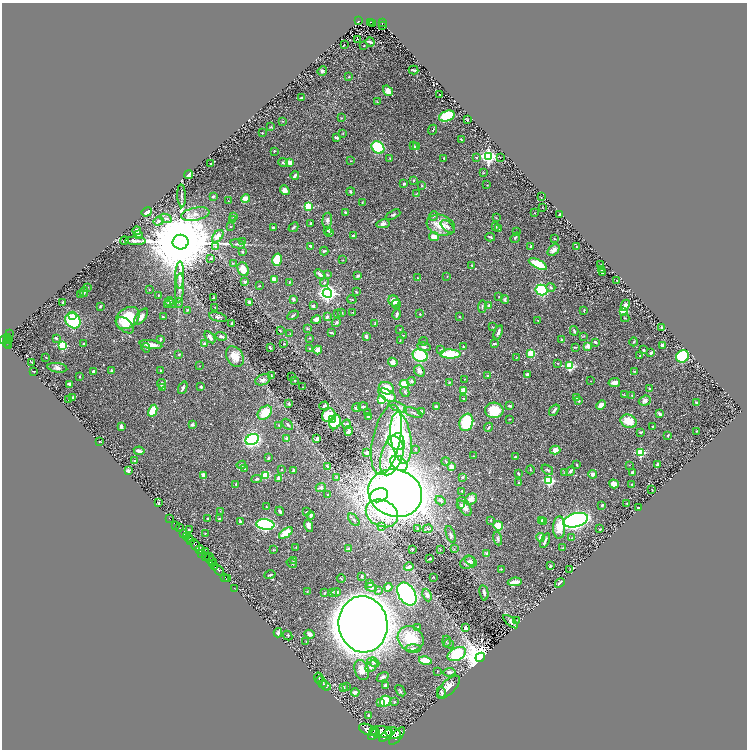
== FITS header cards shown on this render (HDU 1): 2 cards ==
NAXIS1  =                 1489
NAXIS2  =                 1495

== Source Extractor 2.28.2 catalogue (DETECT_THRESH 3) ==
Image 1489 x 1495 px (HDU 1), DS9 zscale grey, zoomed out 1/2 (1 PNG px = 2 x 2 image px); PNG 749 x 752 px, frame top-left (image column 1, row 1494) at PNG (2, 3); each listed source drawn as its Kron ellipse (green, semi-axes under 4 px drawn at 4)
Background 0.529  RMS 0.017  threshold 0.0516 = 3 sigma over >= 5 px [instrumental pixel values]
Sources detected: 577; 44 cannot appear on this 1/2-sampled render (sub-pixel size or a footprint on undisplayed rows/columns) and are neither listed nor drawn; of the other 533, the 500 brightest by FLUX_AUTO listed and drawn (33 fainter detections omitted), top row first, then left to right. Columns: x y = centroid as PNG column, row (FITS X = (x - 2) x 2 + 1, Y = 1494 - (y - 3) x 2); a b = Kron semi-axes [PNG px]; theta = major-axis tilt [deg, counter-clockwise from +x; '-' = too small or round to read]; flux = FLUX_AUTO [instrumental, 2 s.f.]
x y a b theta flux
359 21 4 3 - 72
371 22 2 2 - 47
372 23 2 1 - 19
382 23 2 2 - 64
382 25 2 1 - 16
358 39 3 1 - 1.7
370 42 5 2 - 9.2
344 44 2 1 - 1.8
364 46 2 1 - 2.3
414 70 5 2 - 2.9
322 71 5 4 - 7.1
349 77 3 2 - 1.3
388 91 6 4 -56 27
439 94 2 1 - 1.2
301 98 3 2 - 4.2
377 102 3 3 - 1.8
447 116 8 5 21 200
341 118 3 2 - 1.7
467 120 3 2 - 1.9
283 121 4 2 - 1.8
270 127 4 2 - 2.2
433 130 5 2 - 3.1
262 133 2 2 - 3.4
343 133 2 2 - 1.7
337 138 4 2 - 5.8
461 139 2 2 - 2.2
413 146 4 2 - 4.7
378 147 7 5 -39 210
416 147 4 3 - 6.8
274 151 3 2 - 2
488 156 4 4 - 940
476 157 2 2 - 3.3
500 157 2 1 - 1.7
390 158 3 2 - 1.4
444 158 2 2 - 2.8
350 161 3 2 - 1.3
290 162 4 3 - 30
283 163 5 3 - 5.2
211 164 3 2 - 6.1
483 173 3 2 - 2.2
189 175 4 3 - 11
295 175 4 2 - 11
414 180 4 3 - 4
404 184 3 3 - 3.2
487 185 2 2 - 1.3
422 186 3 2 - 2.5
285 190 5 4 - 23
350 192 4 3 - 4.1
416 194 4 2 - 2.5
182 196 11 3 -88 8.5
213 196 3 3 - 3.9
541 197 2 2 - 1.6
246 199 4 3 - 32
228 201 2 2 - 1.3
362 203 3 2 - 1.5
308 206 3 3 - 150
543 208 2 1 - 1.5
147 212 5 3 - 19
345 212 3 3 - 4.2
535 213 2 1 - 1.1
195 214 14 6 11 25
560 214 2 1 - 2.5
393 215 8 3 26 5.1
233 216 4 3 - 3.1
433 216 5 4 - 4.2
166 218 6 4 -26 9.9
496 218 3 2 - 1.5
232 219 2 2 - 1.2
327 220 7 5 83 9.7
158 221 5 3 - 6.9
311 223 3 2 - 4.4
383 224 7 4 11 13
441 225 14 10 -19 58
496 226 4 2 - 3.2
230 227 3 2 - 1.8
293 227 5 2 - 4.3
448 227 8 4 -42 8.5
273 228 3 2 - 7.4
499 229 3 2 - 1.8
328 230 3 3 - 3.6
137 231 4 3 - 14
517 231 2 2 - 1.2
330 232 4 3 - 14
139 234 4 2 - 2.4
218 236 7 4 50 28
354 236 3 2 - 11
434 237 5 4 - 31
490 237 5 2 - 4.1
515 238 5 3 - 3.8
554 239 3 2 - 2.1
125 240 4 2 - 2.9
135 241 10 3 -1 12
181 242 8 7 - 67000
242 242 3 3 - 2
238 244 7 3 -14 5.2
215 246 4 3 - 4
311 246 4 2 - 6.5
531 246 3 2 - 2.9
576 247 3 2 - 2.3
554 250 7 4 45 17
324 251 4 3 - 3.7
242 252 3 2 - 3.5
210 258 3 2 - 2.8
277 260 6 4 75 96
343 260 2 2 - 1.4
233 263 3 2 - 1.7
538 264 10 4 -27 91
472 265 3 2 - 1.7
601 265 2 1 - 1.5
243 269 7 5 -67 44
602 270 2 1 - 1.7
602 273 2 2 - 2.4
320 274 6 3 -41 16
327 274 3 3 - 2.5
180 275 14 4 89 25
358 276 3 2 - 6.4
447 276 2 2 - 1.7
417 278 2 2 - 1.8
274 279 3 3 - 24
617 281 2 2 - 3.5
245 282 4 3 - 7.7
289 283 3 2 - 2.3
324 283 4 3 - 5.6
259 286 2 2 - 2
551 287 5 3 - 4.4
87 288 3 2 - 1.3
179 288 14 4 86 17
149 290 2 2 - 1.7
541 290 6 5 - 260
84 292 5 3 - 7
356 292 3 2 - 2.5
327 293 4 4 - 1100
80 295 2 2 - 10
158 295 2 2 - 1.9
213 297 2 2 - 3.2
499 297 2 2 - 1.4
294 299 2 2 - 11
352 300 5 1 - 1.8
505 300 4 2 - 4.9
394 301 6 5 - 27
63 302 3 2 - 6.9
169 302 4 3 - 4.9
250 302 3 3 - 7.1
171 303 6 2 -25 5.8
179 303 5 2 - 3.9
167 304 3 2 - 6.4
396 304 4 4 - 8.9
489 305 2 2 - 8.2
625 305 6 3 64 15
100 306 3 2 - 3.9
313 306 4 3 - 5.2
482 306 6 2 88 3.5
215 308 2 1 - 1.4
187 310 3 2 - 2.1
584 310 3 2 - 3.1
624 311 3 3 - 93
342 312 3 2 - 2
353 312 3 2 - 1.9
337 313 3 2 - 2.7
397 314 5 3 - 12
420 314 3 2 - 2.1
73 315 3 3 - 13
293 315 6 2 29 3.4
141 317 9 5 52 19
163 317 3 2 - 3.1
218 317 9 4 -13 7.6
327 317 3 3 - 6.1
459 317 2 2 - 2.5
127 318 13 9 39 130
625 318 4 2 - 2
316 320 5 4 - 14
538 320 2 2 - 1.5
73 321 8 7 - 180
232 323 3 2 - 4.7
336 323 5 3 - 3.8
375 324 4 2 - 4.3
125 325 10 6 -40 21
493 327 3 1 - 1.3
662 327 3 2 - 2.3
307 329 4 3 - 3.1
400 329 3 2 - 2
280 331 2 2 - 1.5
574 331 5 3 - 5.6
498 332 7 3 70 10
332 333 4 2 - 4.7
9 334 2 1 - 20
290 334 2 1 - 1.2
403 335 4 2 - 2.2
221 336 6 3 -16 10
366 336 4 2 - 6
584 336 3 2 - 2.1
8 337 4 2 - 180
210 337 7 3 -53 14
56 338 3 2 - 7.7
310 338 3 2 - 1.8
8 339 2 1 - 66
160 339 4 3 - 4.4
4 340 6 3 13 430
400 340 3 2 - 1.4
562 340 2 2 - 8.4
424 341 4 2 - 2.3
595 342 3 2 - 3.7
634 342 4 3 - 4
7 343 4 1 - 150
84 343 3 2 - 2.7
204 344 4 3 - 4
284 344 2 2 - 1.9
494 344 4 2 - 4.8
62 345 3 3 - 210
151 345 11 3 -8 33
663 345 4 3 - 13
8 346 3 2 - 120
588 346 2 2 - 53
270 347 3 2 - 6.8
424 347 7 4 -8 10
463 347 3 3 - 1.8
575 347 4 2 - 2.9
146 348 5 3 - 4.4
310 349 3 2 - 3.1
441 349 4 3 - 2.9
318 350 4 3 - 22
643 350 3 3 - 4.3
531 353 4 4 - 49
651 353 3 3 - 8.3
179 354 2 2 - 2.5
450 354 10 4 -1 150
420 355 8 6 -26 150
640 356 2 2 - 2.9
683 356 6 6 - 330
46 357 2 1 - 2.2
235 357 11 8 -57 52
516 358 2 2 - 1.4
32 362 2 2 - 1.7
393 362 5 4 - 14
558 363 3 2 - 1.7
200 366 2 2 - 1.2
570 366 3 3 - 250
57 368 10 4 -8 11
161 370 3 2 - 3.4
34 371 2 1 - 1.2
112 371 4 3 - 5.3
419 371 6 5 - 9
635 371 4 2 - 2.1
94 372 3 3 - 11
527 375 3 3 - 11
79 376 3 2 - 1.7
271 376 2 2 - 1.4
487 376 4 2 - 3.8
291 377 2 1 - 1.9
464 379 2 2 - 1.2
263 380 8 5 23 11
295 381 2 2 - 4.4
411 381 4 3 - 7.6
590 381 2 2 - 1.3
614 382 6 3 8 24
449 383 4 3 - 2.8
70 384 3 3 - 14
161 384 5 3 - 8.4
404 384 4 3 - 110
201 387 3 2 - 3.8
303 387 2 1 - 1.3
163 388 3 2 - 1.7
183 388 6 3 68 7.3
386 388 8 6 -21 47
649 388 3 3 - 4.1
464 390 3 2 - 83
405 392 5 3 - 6.3
387 395 10 5 -31 78
624 395 3 2 - 1.7
632 395 3 2 - 2.1
73 397 3 2 - 5.6
463 398 4 2 - 1.8
576 398 4 2 - 2.5
69 400 3 2 - 3.9
382 400 3 3 - 200
578 401 3 3 - 5.9
645 401 6 5 - 13
696 403 3 2 - 5.1
289 404 3 2 - 3.8
601 405 5 3 - 26
324 406 5 2 - 8.4
363 406 5 3 - 4.7
510 406 4 2 - 4.7
398 407 10 4 -23 14
437 407 4 3 - 6
357 408 4 3 - 5.5
494 410 9 8 - 100
554 410 6 2 52 7.2
153 411 6 4 63 92
422 412 4 3 - 6.7
265 413 8 6 44 71
367 413 3 2 - 4.5
413 413 9 3 -20 8.3
660 414 3 2 - 5.8
329 415 7 6 - 91
369 416 3 2 - 23
333 419 3 2 - 45
510 419 4 2 - 1.6
629 421 8 6 -24 60
335 422 7 5 67 250
466 422 9 6 70 240
288 424 6 3 -48 4.7
347 424 5 4 - 11
192 425 4 3 - 7.2
279 425 3 3 - 3.3
121 427 4 2 - 11
489 427 5 2 - 4.1
653 427 3 2 - 6.7
349 431 5 3 - 11
697 431 2 2 - 1.5
640 432 3 2 - 5.1
668 435 3 2 - 2.9
286 438 4 3 - 5.5
401 438 26 10 -82 550
317 439 3 3 - 12
252 440 7 5 28 620
386 440 36 14 78 65
100 441 2 1 - 1.6
395 443 9 6 -36 52
415 449 2 2 - 2.1
555 450 5 4 - 20
139 451 5 2 - 11
367 452 3 2 - 7.2
641 452 3 3 - 200
392 454 22 10 71 110
474 456 3 2 - 2
515 457 3 2 - 5.3
268 458 3 2 - 3.4
135 461 2 2 - 14
446 462 4 2 - 1.8
399 463 9 6 -36 35
657 464 4 3 - 8.3
241 465 5 4 - 8.3
577 465 3 2 - 3
629 465 2 2 - 1.2
327 466 3 3 - 8
451 467 3 2 - 30
245 469 3 3 - 1.8
281 470 2 2 - 2.3
530 470 4 2 - 2
547 470 6 3 -36 5.2
128 471 2 2 - 42
294 471 3 3 - 8.2
570 471 4 3 - 7.8
633 472 4 3 - 5.8
565 473 4 3 - 2.8
518 474 3 2 - 3.8
592 474 4 4 - 8.8
266 475 4 3 - 58
204 476 4 3 - 16
337 477 4 3 - 3.9
462 477 3 3 - 3.2
279 478 4 3 - 20
257 479 5 3 - 5.1
549 480 4 3 - 320
519 483 3 2 - 2.5
236 484 2 2 - 4.2
614 484 5 4 - 50
632 484 2 2 - 2.5
321 487 5 4 - 10
652 490 2 2 - 1.4
462 491 3 2 - 4
395 493 27 23 -20 3600
328 495 3 3 - 3.2
379 495 9 6 20 370
471 499 6 5 - 19
440 501 5 4 - 6.1
158 503 3 2 - 2.5
627 503 2 2 - 3.1
461 505 4 3 - 4.3
602 505 3 2 - 5.6
465 506 10 5 -60 18
266 507 3 2 - 1.8
638 508 3 2 - 6.6
221 511 2 2 - 1.2
280 511 4 3 - 9
307 512 4 2 - 3.2
382 513 17 13 -26 170
311 515 4 3 - 6.1
169 518 3 1 - 9.3
207 519 2 2 - 2.9
219 519 4 3 - 4.4
354 520 7 3 -50 6.5
491 520 4 3 - 3.4
542 520 3 2 - 4.9
575 520 13 7 15 1300
544 521 3 2 - 2
240 522 4 2 - 4.6
265 524 9 5 -7 550
176 525 2 1 - 18
309 526 6 4 -76 12
382 526 3 3 - 3.8
498 526 5 4 - 68
559 527 11 6 88 63
180 528 3 1 - 14
418 529 3 2 - 2.4
428 529 5 3 - 4.1
600 529 2 2 - 2.4
189 530 3 3 - 2.4
184 533 3 2 - 140
205 533 2 2 - 1.5
286 533 8 4 34 63
451 534 9 3 -70 7
186 536 2 2 - 230
541 537 4 3 - 24
188 538 4 2 - 340
572 538 3 3 - 2.9
498 539 7 4 -73 7.6
190 540 3 2 - 220
545 541 8 2 66 9
195 545 6 3 -60 1300
296 547 2 2 - 1.4
562 548 3 2 - 2.2
349 549 2 2 - 31
412 549 2 2 - 3.7
454 549 3 3 - 1.9
200 550 5 3 - 470
273 550 3 2 - 1.6
440 550 2 2 - 1.6
205 552 3 2 - 93
202 553 4 2 - 250
487 553 4 3 - 5.7
205 556 3 2 - 290
210 558 4 2 - 200
430 559 3 2 - 5.2
293 560 4 3 - 2.7
212 561 5 2 - 210
471 561 7 4 -36 8
292 563 5 3 - 3.2
468 563 8 6 25 16
212 564 2 2 - 230
215 566 3 2 - 560
550 566 3 2 - 2.6
409 567 5 3 - 9.2
501 569 4 2 - 2
570 569 3 2 - 1.3
218 570 6 3 -49 870
270 575 6 2 16 4.2
362 576 2 2 - 3.2
225 577 2 1 - 17
433 577 2 2 - 1.9
227 578 3 1 - 44
341 578 4 2 - 2.1
515 582 7 3 8 30
560 583 5 2 - 9.5
370 584 3 2 - 3.1
371 587 6 4 -18 8.6
388 587 4 4 - 20
234 588 2 1 - 18
378 591 4 3 - 3.4
307 592 2 2 - 1.4
332 592 4 3 - 3.2
336 592 5 3 - 5.1
325 593 3 2 - 2.2
484 593 8 3 -80 9.8
407 594 12 8 -58 1200
427 595 6 4 -67 14
516 621 3 2 - 1.3
511 622 9 3 -41 6.1
363 624 28 24 -81 7900
418 627 2 2 - 3
465 628 4 2 - 9.5
278 633 4 3 - 6.2
309 634 5 4 - 8.7
288 636 5 3 - 3.2
411 639 13 12 - 94
446 641 5 2 - 2.8
306 642 2 2 - 1.1
449 644 5 3 - 4.7
413 649 8 3 -1 5.2
457 654 10 6 27 270
480 657 5 4 - 6100
425 660 6 3 -13 73
373 662 6 3 -24 5.1
371 666 7 4 42 14
362 670 10 7 -70 33
437 671 3 2 - 1.5
449 672 6 4 9 10
383 677 6 3 33 7.2
319 678 6 2 -78 3.1
322 682 6 3 -47 4.7
325 685 7 4 -29 5.1
385 685 3 3 - 6.6
346 686 3 3 - 2
448 687 14 7 46 30
343 688 3 3 - 9.6
400 691 6 3 -54 4.3
355 692 4 3 - 11
441 692 6 4 -74 5.2
385 701 5 5 - 120
394 702 4 3 - 3
380 703 4 3 - 17
369 715 3 3 - 6.3
368 730 9 5 -25 2500
374 731 4 2 - 600
381 732 11 5 -5 2100
393 733 8 5 -18 2100
374 735 7 3 39 1400
386 735 8 3 40 1500
397 736 11 4 51 2000
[33 fainter detections neither listed nor drawn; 44 sub-pixel or undisplayed-footprint detections neither listed nor drawn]